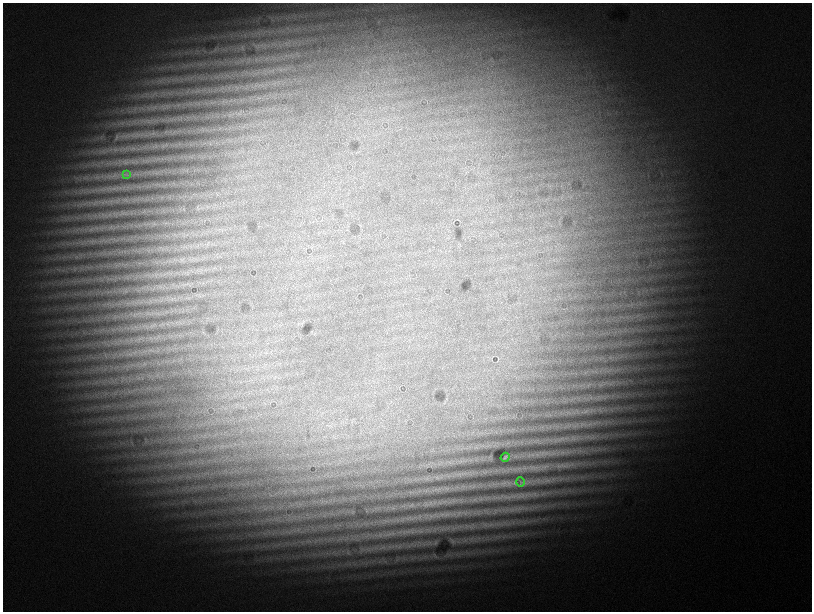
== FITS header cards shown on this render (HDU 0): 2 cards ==
NAXIS1  =                 1619
NAXIS2  =                 1219

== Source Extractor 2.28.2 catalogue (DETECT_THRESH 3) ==
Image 1619 x 1219 px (HDU 0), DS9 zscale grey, zoomed out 1/2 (1 PNG px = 2 x 2 image px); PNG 814 x 614 px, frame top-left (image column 2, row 1218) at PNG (3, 3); each listed source drawn as its Kron ellipse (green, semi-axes under 4 px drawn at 4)
Background 1810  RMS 140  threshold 429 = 3 sigma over >= 5 px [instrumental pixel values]
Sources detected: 4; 1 cannot appear on this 1/2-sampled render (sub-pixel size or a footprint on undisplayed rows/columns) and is neither listed nor drawn; the other 3 listed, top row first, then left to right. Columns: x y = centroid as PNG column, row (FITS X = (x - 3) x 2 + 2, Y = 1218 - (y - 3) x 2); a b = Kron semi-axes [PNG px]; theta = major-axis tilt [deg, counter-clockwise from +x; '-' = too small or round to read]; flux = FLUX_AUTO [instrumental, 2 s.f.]
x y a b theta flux
127 174 4 2 - 28000
505 457 4 2 - 43000
520 482 4 2 - 21000
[1 sub-pixel or undisplayed-footprint detection neither listed nor drawn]